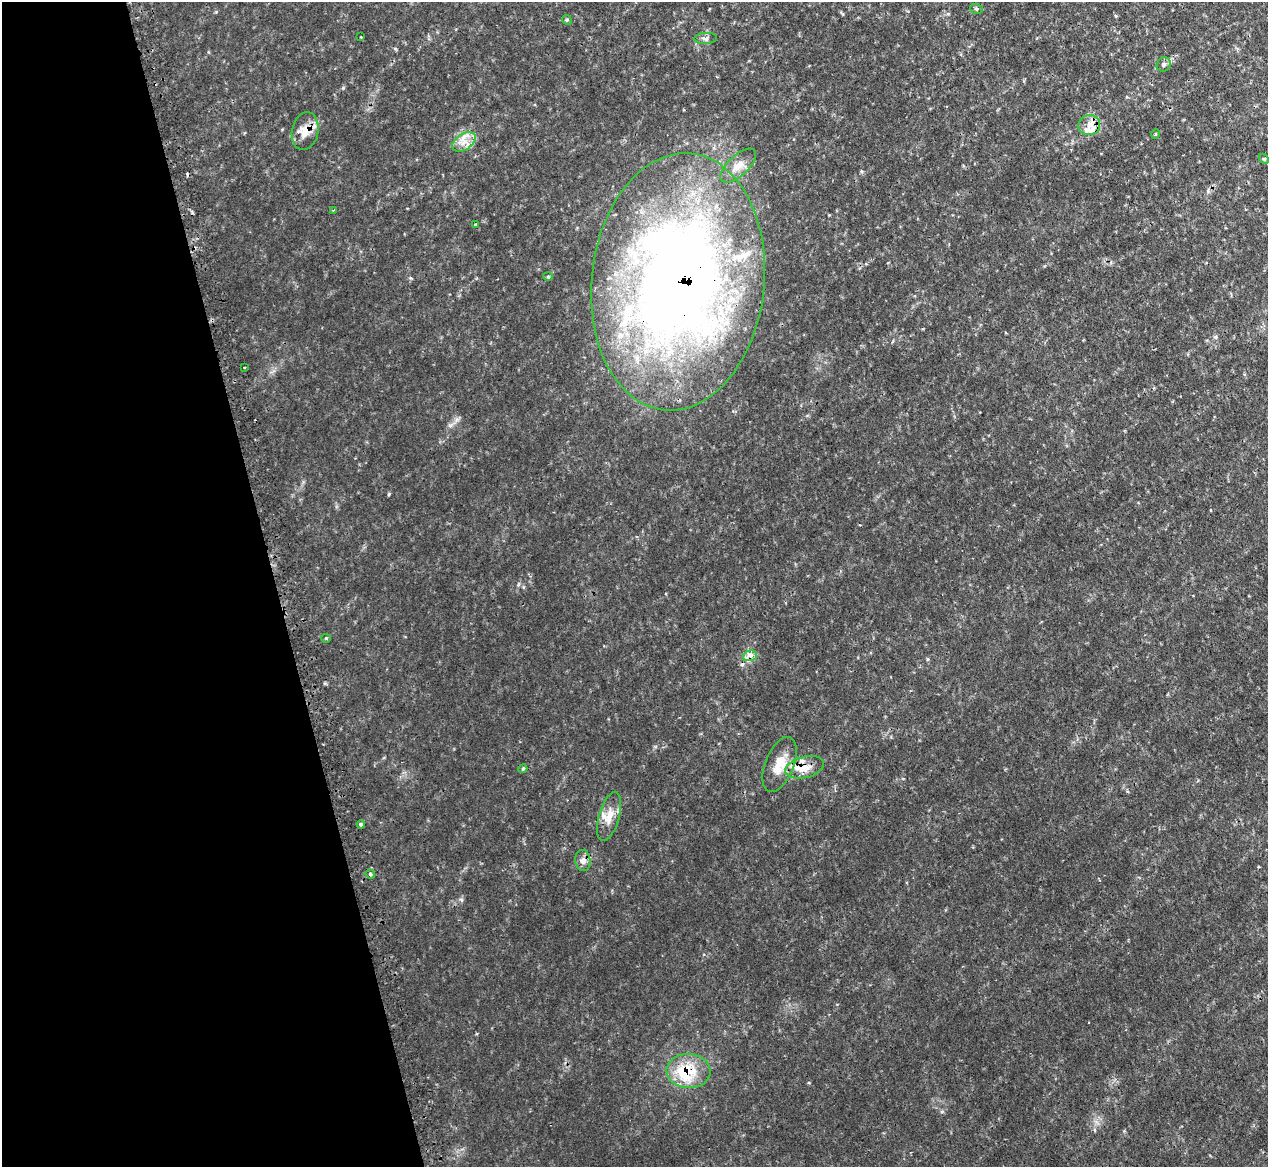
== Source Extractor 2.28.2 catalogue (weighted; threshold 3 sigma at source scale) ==
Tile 5 of 4 x 4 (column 1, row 2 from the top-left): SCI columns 47-1312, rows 2503-3667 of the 5159 x 5128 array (HDU 1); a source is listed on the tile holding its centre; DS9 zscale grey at full resolution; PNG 1270 x 1169 px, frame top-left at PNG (2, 2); each listed source drawn as its Kron ellipse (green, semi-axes under 4 px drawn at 4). Shown black and unused: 22% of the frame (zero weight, under 2 of 3 exposures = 4% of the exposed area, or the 3 px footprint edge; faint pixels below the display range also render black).
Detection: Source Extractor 2.28.2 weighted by HDU 2 'WHT'; one run over the whole footprint, this tile lists its part. Background 0.0953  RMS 0.008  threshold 0.036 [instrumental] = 3 sigma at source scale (4.5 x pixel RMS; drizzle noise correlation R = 1.50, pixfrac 1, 0.05/0.05 arcsec/px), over >= 5 px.
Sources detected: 34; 1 cosmic-ray / hot-pixel residue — neither listed nor drawn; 7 inside a brighter listed object's ellipse — not listed separately; the other 26 listed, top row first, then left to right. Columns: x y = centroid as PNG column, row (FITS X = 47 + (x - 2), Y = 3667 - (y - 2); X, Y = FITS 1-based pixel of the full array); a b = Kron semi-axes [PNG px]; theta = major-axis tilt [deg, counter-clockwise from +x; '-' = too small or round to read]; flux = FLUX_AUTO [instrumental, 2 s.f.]
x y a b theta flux
976 9 6 5 - 1.4
567 20 5 4 - 0.99
361 37 2 2 - 0.62
706 38 11 5 3 2.5
1164 64 7 6 - 2.1
1089 125 11 10 - 6.4
305 131 19 13 80 11
1156 134 5 3 - 0.75
464 142 13 8 33 7.2
1264 159 6 4 -43 1.3
738 166 22 10 43 9.6
333 210 3 2 - 1.2
475 224 3 2 - 0.79
548 276 5 4 - 1.1
678 282 129 86 84 890
244 368 3 2 - 0.94
326 638 4 4 - 0.9
750 656 7 5 17 7.2
779 764 29 14 68 15
805 767 19 10 15 12
523 769 4 3 - 0.98
609 816 25 10 74 11
361 824 4 4 - 1.5
583 861 10 7 -83 3.9
370 874 5 4 - 1.2
689 1071 22 17 -3 24
Overlapping masked pixels (flux is a lower limit): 5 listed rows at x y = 305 131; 678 282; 750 656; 805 767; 689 1071
Unlisted compact peaks at least as high as the median listed source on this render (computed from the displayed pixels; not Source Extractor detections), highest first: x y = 389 494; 343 88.